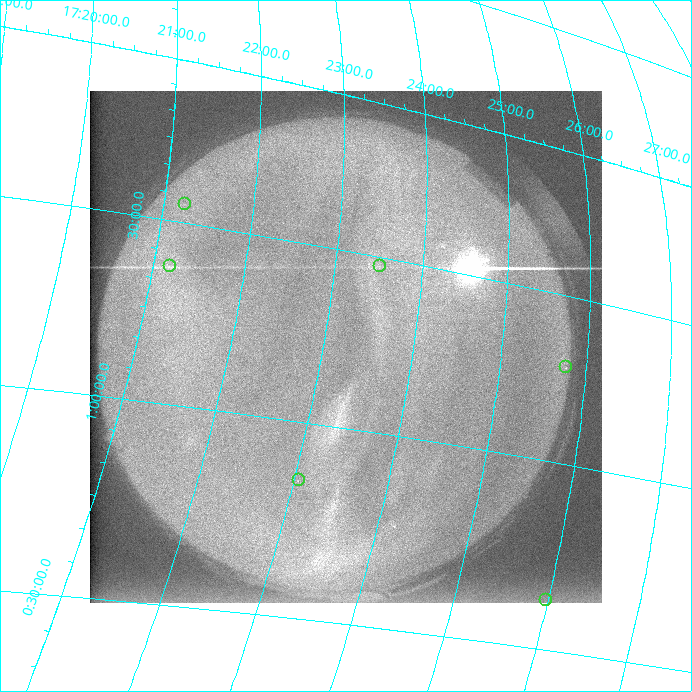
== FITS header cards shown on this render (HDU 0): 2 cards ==
NAXIS1  =                  512 /
NAXIS2  =                  512 /

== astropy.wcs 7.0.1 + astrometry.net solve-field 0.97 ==
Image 512 x 512 px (HDU 0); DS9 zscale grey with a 90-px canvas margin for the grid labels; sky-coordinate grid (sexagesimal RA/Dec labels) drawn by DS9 from the SOLVED WCS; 6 Tycho-2 reference stars matched to detected sources circled (green)
Header WCS: none
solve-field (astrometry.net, Tycho-2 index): SOLVED blind (the file carries no WCS)
Solved WCS: RA---TAN-SIP/DEC--TAN-SIP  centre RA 17:23:15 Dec +01:13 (260.81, +1.22 deg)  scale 10.2 x 10.4 arcsec/px (non-square pixels)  FOV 86.8' x 88.7'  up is -8 deg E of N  parity flipped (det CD > 0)
(file carries no celestial WCS; the grid is the blind solution)
Tycho-2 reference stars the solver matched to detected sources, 6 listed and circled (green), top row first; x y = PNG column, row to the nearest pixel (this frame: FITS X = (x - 90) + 1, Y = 512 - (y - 91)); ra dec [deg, ICRS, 3 dp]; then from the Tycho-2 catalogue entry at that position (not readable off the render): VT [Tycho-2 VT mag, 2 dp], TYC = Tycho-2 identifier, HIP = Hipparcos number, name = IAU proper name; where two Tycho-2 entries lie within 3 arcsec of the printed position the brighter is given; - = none
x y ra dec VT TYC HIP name
185 204 260.309 +1.557 8.10 400-165-1 84919 -
170 266 260.292 +1.368 9.71 400-1477-1 - -
380 266 260.880 +1.478 8.77 401-1858-1 85097 -
566 367 261.450 +1.287 9.46 401-2049-1 85298 -
299 480 260.759 +0.841 7.89 401-951-1 85060 -
546 600 261.494 +0.626 9.25 401-91-1 - -